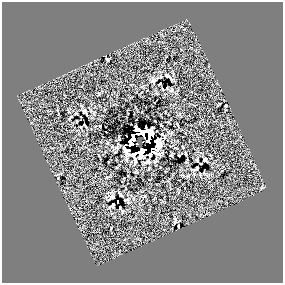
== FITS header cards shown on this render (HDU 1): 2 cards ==
NAXIS1  =                  281 /
NAXIS2  =                  281 /

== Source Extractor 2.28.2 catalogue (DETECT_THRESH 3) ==
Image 281 x 281 px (HDU 1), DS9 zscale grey, 1 PNG px = 1 image px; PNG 285 x 285 px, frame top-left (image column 1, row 281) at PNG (2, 2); no overlay
Background 0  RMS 33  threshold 98.1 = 3 sigma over >= 5 px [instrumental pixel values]
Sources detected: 57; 7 with non-positive FLUX_AUTO (blend fragments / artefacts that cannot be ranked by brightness) are not listed; the other 50 listed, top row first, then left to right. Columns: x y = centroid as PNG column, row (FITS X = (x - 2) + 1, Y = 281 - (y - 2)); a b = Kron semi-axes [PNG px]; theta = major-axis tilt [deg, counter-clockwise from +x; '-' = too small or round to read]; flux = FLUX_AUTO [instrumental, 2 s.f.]
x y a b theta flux
107 60 4 3 - 3100
167 75 13 3 -34 9200
154 80 17 9 41 14000
160 84 3 2 - 1600
162 89 3 2 - 1500
171 90 5 5 - 4600
99 94 5 4 - 2500
226 106 3 3 - 1900
85 112 7 3 -58 4200
76 113 3 2 - 1800
70 117 10 3 55 3200
77 121 3 2 - 2800
177 124 4 2 - 2200
161 125 3 2 - 1600
85 126 6 2 -51 1500
100 126 3 2 - 2000
147 131 13 5 -21 32000
143 133 5 4 - 10000
170 133 10 6 -30 5100
162 134 4 4 - 2700
149 136 4 3 - 8800
133 138 7 5 81 46000
107 143 5 3 - 2600
132 143 4 3 - 9500
137 143 3 2 - 6600
158 146 10 5 49 11000
183 147 3 2 - 2000
117 148 6 3 32 5300
186 154 3 2 - 1600
150 155 5 3 - 4200
179 155 3 2 - 1900
197 159 5 3 - 2400
135 160 7 3 -85 6800
155 160 6 3 65 3800
187 160 5 2 - 2500
205 160 4 4 - 3600
147 162 7 4 21 6100
149 168 4 2 - 2100
195 169 9 4 40 3000
135 172 4 3 - 2800
207 175 8 6 -44 1600
58 178 2 2 - 1500
262 188 5 4 - 2300
120 194 6 3 -47 3900
110 198 9 4 21 3500
127 201 6 4 -30 4300
113 205 4 3 - 1600
120 208 3 2 - 1600
175 220 8 4 -89 3700
178 226 3 2 - 2900
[7 non-positive-flux detections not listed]